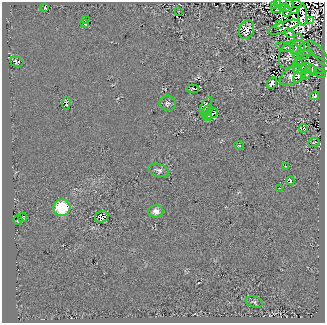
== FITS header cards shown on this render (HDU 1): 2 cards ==
NAXIS1  =                  323
NAXIS2  =                  321

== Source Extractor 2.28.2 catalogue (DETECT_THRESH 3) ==
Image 323 x 321 px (HDU 1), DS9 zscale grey, 1 PNG px = 1 image px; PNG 327 x 325 px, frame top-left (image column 1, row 321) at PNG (2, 2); each listed source drawn as its Kron ellipse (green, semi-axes under 4 px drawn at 4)
Background 5.03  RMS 17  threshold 51.4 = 3 sigma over >= 5 px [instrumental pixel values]
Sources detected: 61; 4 with non-positive FLUX_AUTO (blend fragments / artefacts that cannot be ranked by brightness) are neither listed nor drawn; the other 57 listed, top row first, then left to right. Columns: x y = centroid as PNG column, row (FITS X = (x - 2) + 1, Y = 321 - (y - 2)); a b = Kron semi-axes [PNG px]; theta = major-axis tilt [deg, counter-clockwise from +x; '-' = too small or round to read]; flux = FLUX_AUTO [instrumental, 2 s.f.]
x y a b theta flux
278 3 3 2 - 1400
290 4 5 2 - 470
297 4 5 2 - 710
275 6 3 3 - 730
283 7 4 2 - 890
285 7 3 2 - 800
45 8 3 2 - 980
276 9 5 2 - 2400
179 11 2 2 - 1000
287 11 5 3 - 1100
294 11 3 2 - 4200
303 15 11 4 -89 41000
85 20 2 2 - 810
311 20 2 2 - 450
85 24 4 2 - 1000
279 25 3 2 - 1600
284 27 16 5 20 930
247 29 10 7 70 9900
289 33 5 3 - 1700
299 38 4 3 - 760
305 46 5 3 - 950
285 47 9 4 -17 2800
297 48 8 6 41 5000
319 53 16 5 -51 5800
289 55 14 9 69 7400
302 55 9 4 16 3800
17 62 7 5 -16 2000
298 63 5 3 - 1000
312 64 17 9 -11 13000
302 68 9 5 17 2600
312 70 6 2 -60 1200
306 73 7 4 56 2900
320 73 6 4 -34 1700
293 75 15 8 33 12000
298 76 6 4 62 4300
272 83 6 4 60 4200
193 89 5 2 - 1100
315 96 4 4 - 2300
66 103 6 4 85 2200
167 103 8 7 - 3600
206 105 9 4 56 4900
207 111 6 4 47 1100
211 114 7 3 29 1200
207 117 4 2 - 1700
303 128 4 2 - 1600
314 142 5 3 - 1500
239 146 5 3 - 910
285 166 3 2 - 580
159 170 11 6 -18 3700
290 181 4 3 - 3700
280 188 4 2 - 1100
62 208 8 8 - 65000
156 211 7 6 - 6000
23 217 4 3 - 760
102 217 7 5 23 3500
18 220 5 2 - 990
254 302 9 5 -18 2000
At the frame edge (FLAGS 8, measured only in part): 3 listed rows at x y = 278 3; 290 4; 297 4
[4 non-positive-flux detections neither listed nor drawn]